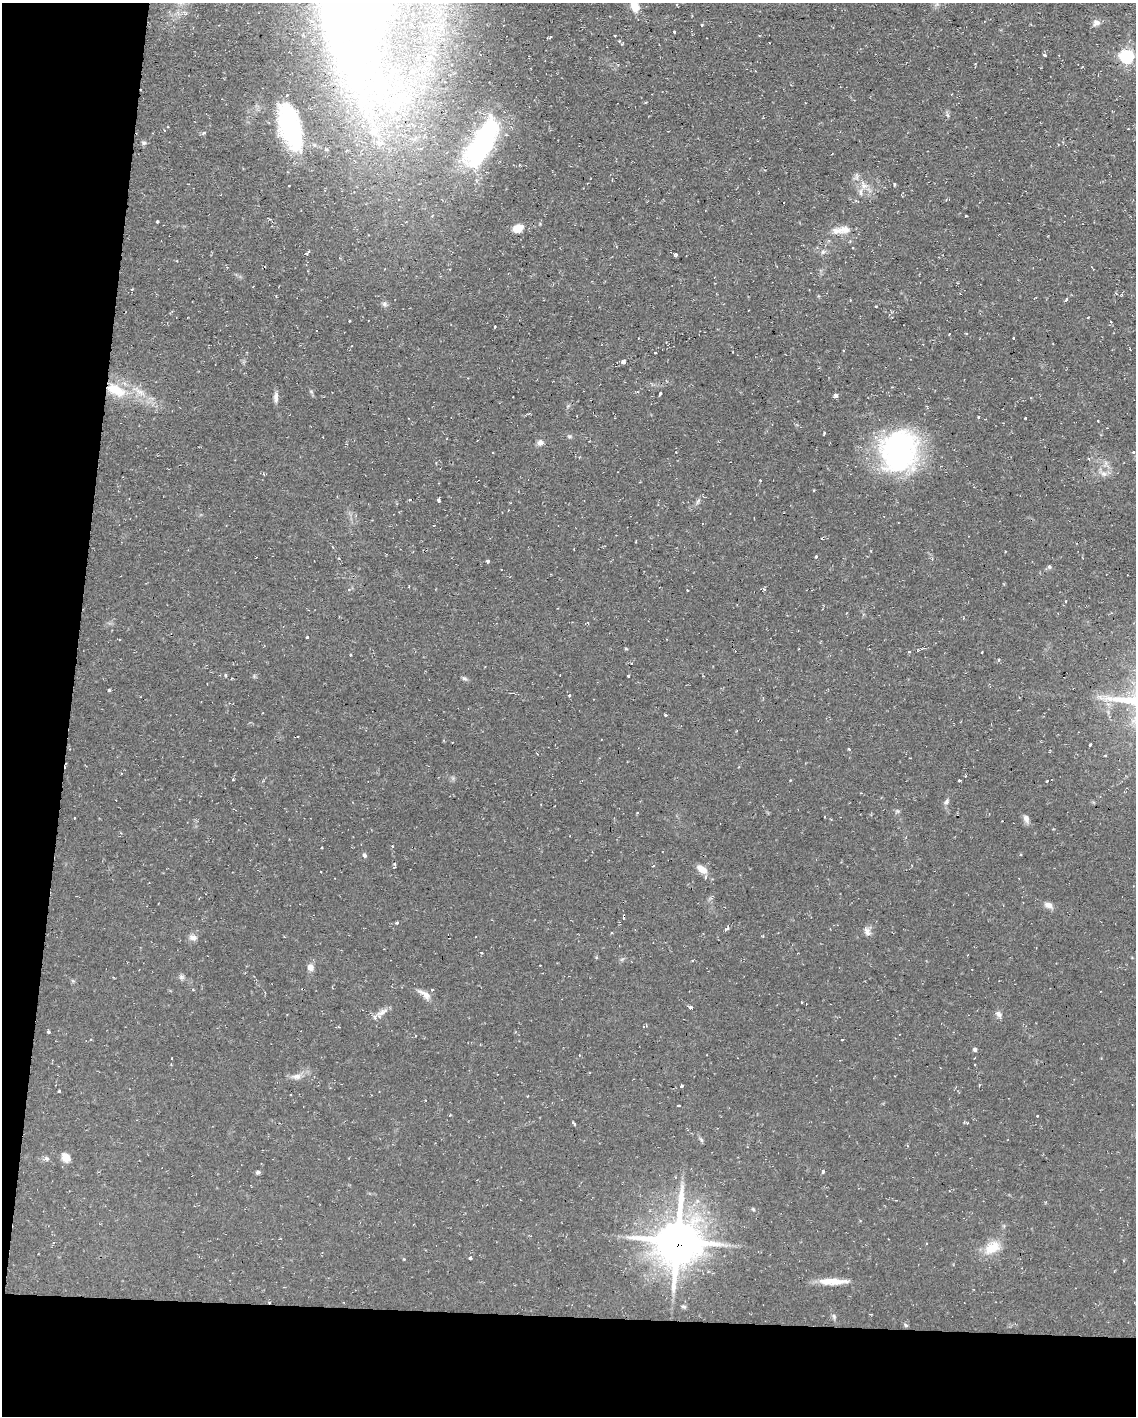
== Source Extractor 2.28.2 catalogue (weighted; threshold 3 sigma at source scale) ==
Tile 9 of 4 x 3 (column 1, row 3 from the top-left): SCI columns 1-1134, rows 215-1628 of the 4538 x 4561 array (HDU 1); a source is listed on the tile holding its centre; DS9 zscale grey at full resolution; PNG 1138 x 1418 px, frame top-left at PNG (2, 3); no overlay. Shown black and unused: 13% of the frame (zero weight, under 2 of 3 exposures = <1% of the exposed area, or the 3 px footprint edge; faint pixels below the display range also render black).
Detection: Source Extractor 2.28.2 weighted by HDU 2 'WHT'; one run over the whole footprint, this tile lists its part. Background 0.112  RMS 0.0077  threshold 0.0345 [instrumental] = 3 sigma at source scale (4.5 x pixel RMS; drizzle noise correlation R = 1.50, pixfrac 1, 0.05/0.05 arcsec/px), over >= 5 px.
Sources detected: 144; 1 inside a brighter object's white glare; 14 cosmic-ray / hot-pixel residue — not listed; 6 inside a brighter listed object's ellipse — not listed separately; the other 123 listed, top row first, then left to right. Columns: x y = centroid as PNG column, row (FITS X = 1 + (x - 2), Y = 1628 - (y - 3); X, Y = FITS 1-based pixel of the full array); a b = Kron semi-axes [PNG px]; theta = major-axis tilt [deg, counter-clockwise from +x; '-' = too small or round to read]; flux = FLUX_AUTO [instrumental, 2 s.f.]
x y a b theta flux
635 6 16 9 -65 11
413 14 3 3 - 1.6
1096 23 10 8 33 3.6
702 25 3 3 - 0.75
674 32 3 3 - 2.8
615 35 3 2 - 1.1
1045 55 3 3 - 2.1
1126 56 7 6 - 110
377 89 68 57 9 240
947 115 6 4 -70 1.2
290 127 48 19 -75 77
1128 129 3 2 - 0.48
204 133 5 3 - 1.1
481 146 48 18 58 150
864 185 14 8 -53 7.2
894 185 4 2 - 0.89
289 186 3 2 - 0.8
432 216 4 3 - 0.63
966 216 3 2 - 0.79
269 219 5 3 - 1.3
157 221 3 2 - 0.83
518 228 13 9 17 7.9
844 229 19 11 2 8
823 252 7 5 46 1.7
676 255 4 4 - 3.2
1066 299 4 3 - 1.4
876 306 3 2 - 0.78
1088 318 3 2 - 0.78
349 321 2 2 - 0.75
1111 322 3 3 - 0.94
1014 338 3 3 - 2.5
666 342 4 3 - 0.74
655 352 3 2 - 1.1
623 362 5 4 - 2.2
892 387 3 3 - 0.51
116 390 30 14 -24 28
660 393 3 3 - 1.9
835 396 4 4 - 2.6
276 397 14 6 89 3.3
978 417 3 3 - 1.6
1025 418 3 2 - 0.58
1098 421 2 2 - 0.69
824 433 3 3 - 0.88
569 436 6 4 -11 1.2
540 442 8 7 - 3
899 451 40 33 81 170
1134 452 4 4 - 1.2
1104 474 9 7 -1 3.4
760 480 3 3 - 0.78
438 500 4 3 - 1.2
698 502 8 3 71 1.5
822 538 3 3 - 0.86
816 557 3 3 - 1.3
488 561 4 3 - 1.4
1049 567 6 5 - 1.3
349 589 4 4 - 1.1
764 589 4 4 - 0.92
687 590 3 2 - 0.68
307 637 3 2 - 0.7
923 648 6 3 20 1.3
909 651 4 3 - 0.77
982 652 3 2 - 0.57
226 675 4 3 - 1
628 676 3 3 - 1.5
464 679 8 4 -8 1.5
109 690 3 3 - 0.93
569 695 4 2 - 0.74
665 715 3 3 - 1.4
1090 745 3 3 - 2.5
849 749 4 3 - 0.99
121 773 3 2 - 0.76
233 780 3 3 - 1.3
790 780 3 2 - 0.7
959 780 3 3 - 1.2
1047 781 3 3 - 2.1
946 802 9 6 64 2.3
897 811 6 4 -71 1.1
74 818 3 2 - 0.54
1026 818 10 7 -70 3.6
392 846 3 3 - 0.93
322 848 3 3 - 1.6
364 855 6 5 - 1.6
702 869 11 7 -35 8.1
1048 905 11 8 -19 4
397 923 4 3 - 1.2
727 929 7 4 27 1.3
867 931 14 7 -61 3.5
193 937 10 8 -20 3.5
310 967 9 8 - 4
181 977 7 6 - 1.9
303 989 4 2 - 1.9
432 989 4 3 - 0.62
193 990 4 3 - 0.57
425 994 19 7 -34 5.9
801 1002 3 2 - 0.98
690 1007 4 3 - 2.8
381 1013 18 7 41 5.3
999 1014 9 7 -70 2.8
48 1032 3 3 - 2.9
842 1039 3 2 - 0.78
91 1040 3 2 - 0.74
975 1050 5 5 - 1.4
172 1058 3 3 - 1.4
974 1064 3 2 - 0.67
297 1076 12 8 11 4.3
681 1086 3 3 - 1.8
59 1091 3 2 - 0.68
678 1106 3 3 - 1.5
1037 1116 3 3 - 1.2
573 1123 5 3 - 3.1
701 1140 7 4 -53 1.2
66 1157 6 5 - 20
47 1158 9 4 -24 1.6
258 1172 6 4 10 1.5
822 1172 3 3 - 3.1
753 1209 5 4 - 0.91
677 1241 16 15 - 2400
992 1247 24 15 33 15
470 1258 3 3 - 4.7
832 1281 32 7 -1 14
684 1306 8 4 -9 1.1
834 1316 8 4 -71 1.5
906 1325 6 5 - 1.2
Overlapping masked pixels (flux is a lower limit): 3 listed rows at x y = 116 390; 303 989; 677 1241
Isophote crosses this tile's border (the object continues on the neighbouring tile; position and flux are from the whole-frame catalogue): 1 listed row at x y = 635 6
Unlisted compact peaks at least as high as the median listed source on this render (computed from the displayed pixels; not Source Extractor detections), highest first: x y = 144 143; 384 304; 394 864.